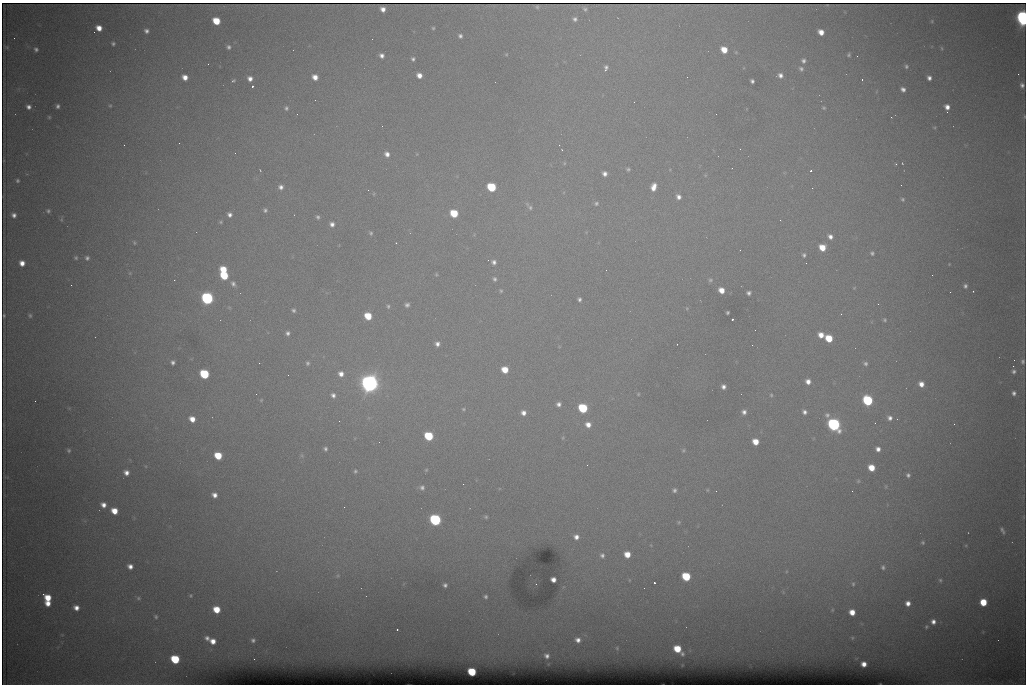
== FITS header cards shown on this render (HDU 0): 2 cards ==
NAXIS1  =                 1024 /fastest changing axis
NAXIS2  =                  682 /next to fastest changing axis

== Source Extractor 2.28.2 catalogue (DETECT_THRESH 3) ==
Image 1024 x 682 px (HDU 0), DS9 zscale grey, 1 PNG px = 1 image px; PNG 1028 x 686 px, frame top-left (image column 1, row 682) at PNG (2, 3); no overlay
Background 6470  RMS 54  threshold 162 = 3 sigma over >= 5 px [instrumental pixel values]
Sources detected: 235; all 235 listed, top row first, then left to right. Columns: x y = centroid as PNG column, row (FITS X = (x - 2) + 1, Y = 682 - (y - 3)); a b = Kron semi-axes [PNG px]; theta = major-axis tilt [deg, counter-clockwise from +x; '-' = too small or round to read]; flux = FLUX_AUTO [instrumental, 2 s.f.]
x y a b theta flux
537 7 3 3 - 4.3e+03
383 9 5 5 - 2.1e+04
585 9 7 6 - 2.3e+03
1023 18 8 6 -76 1.3e+06
575 19 5 5 - 9.8e+03
216 21 6 5 - 9.9e+04
932 21 4 4 - 3.6e+03
99 28 6 5 - 3.7e+04
433 28 4 4 - 4.5e+03
146 31 4 4 - 1.1e+04
821 32 6 5 - 3.4e+04
460 36 5 4 - 9.5e+03
113 44 4 3 - 6.5e+03
7 47 6 5 - 3.3e+03
228 47 5 4 - 8.7e+03
942 48 6 4 -87 3.9e+03
36 49 5 4 - 8.5e+03
724 50 6 5 - 5.5e+04
506 54 5 3 - 3.1e+03
382 55 5 4 - 1.5e+04
849 55 3 3 - 5.4e+03
857 56 2 2 - 1.6e+03
413 59 5 4 - 7.9e+03
803 61 5 5 - 1.0e+04
208 64 3 2 - 2.9e+03
906 66 5 5 - 6.9e+03
606 68 8 5 75 1.1e+04
801 69 6 5 - 8.5e+03
1018 74 2 2 - 1.5e+04
419 75 5 5 - 2.6e+04
780 75 6 5 - 1.5e+04
185 77 5 5 - 3.0e+04
315 77 5 5 - 3.0e+04
929 78 5 4 - 1.4e+04
250 79 6 5 - 1.9e+04
862 79 3 2 - 5.0e+03
233 81 5 4 - 5.3e+03
752 81 4 4 - 8.7e+03
1022 85 7 5 -71 1.2e+04
252 86 3 3 - 8.6e+04
903 89 5 4 - 1.4e+04
58 106 4 3 - 8.9e+03
110 106 5 4 - 4.5e+03
29 107 6 5 - 1.5e+04
947 107 6 5 - 2.5e+04
286 108 5 5 - 7.9e+03
824 108 5 4 - 4.7e+03
297 114 2 2 - 2.4e+03
49 117 4 4 - 4.0e+03
382 126 2 2 - 1.7e+03
934 127 5 3 - 3.7e+03
179 143 2 2 - 4.0e+03
124 145 2 2 - 1.9e+03
559 145 2 2 - 2.6e+03
740 149 3 2 - 3.1e+03
387 154 6 5 - 1.8e+04
564 163 5 3 - 3.3e+03
896 164 4 3 - 3.0e+03
628 169 5 4 - 6.1e+03
260 170 3 2 - 2.4e+03
811 171 3 2 - 5.6e+03
605 174 5 4 - 1.6e+04
17 181 4 4 - 6.4e+03
901 185 2 2 - 1.6e+03
281 187 6 6 - 1.5e+04
491 187 6 5 - 2.2e+05
653 187 8 6 74 3.2e+04
812 188 2 2 - 4.0e+03
368 190 2 2 - 8.5e+03
678 197 6 5 - 1.7e+04
902 199 5 4 - 5.9e+03
596 203 6 5 - 7.7e+03
529 206 15 5 -50 1.4e+04
265 210 5 4 - 7.4e+03
48 211 5 5 - 7.0e+03
454 213 6 5 - 1.3e+05
14 215 5 5 - 1.4e+04
229 215 5 5 - 1.4e+04
318 217 5 4 - 7.1e+03
780 220 2 2 - 2.5e+03
221 222 4 4 - 4.5e+03
332 224 5 5 - 1.6e+04
371 233 5 4 - 6.1e+03
830 237 6 5 - 1.7e+04
134 243 6 4 -70 4.8e+03
396 243 3 2 - 4.7e+03
822 247 6 6 - 6.2e+04
872 253 5 5 - 6.8e+03
804 255 7 6 - 9.0e+03
76 258 5 4 - 5.7e+03
87 258 6 5 - 9.5e+03
488 260 2 2 - 2.3e+03
494 262 6 6 - 1.4e+04
22 263 5 5 - 2.8e+04
949 264 3 3 - 2.4e+03
223 270 6 5 - 7.5e+04
130 273 6 4 72 4.2e+03
436 274 4 4 - 3.9e+03
224 276 6 5 - 1.4e+05
494 279 6 5 - 9.1e+03
710 280 7 5 15 7.3e+03
233 284 7 5 -61 1.2e+04
71 285 2 2 - 7.1e+03
965 286 5 5 - 9.2e+03
854 288 4 3 - 3.0e+03
721 290 5 5 - 4.0e+04
501 291 5 4 - 5.3e+03
973 291 2 2 - 2.5e+03
749 293 4 4 - 1.0e+04
207 298 7 6 - 8.5e+05
579 299 4 4 - 8.4e+03
407 305 4 4 - 9.8e+03
388 306 6 4 -78 6.1e+03
687 308 5 3 - 3.6e+03
294 310 5 4 - 7.2e+03
727 313 4 3 - 5.5e+03
841 314 3 3 - 3.1e+03
4 315 3 2 - 3.2e+03
30 315 5 4 - 5.9e+03
368 316 6 5 - 9.3e+04
732 319 3 3 - 8.8e+03
885 320 4 4 - 5.0e+03
288 333 5 5 - 1.1e+04
821 335 6 5 - 3.5e+04
829 338 6 5 - 9.3e+04
437 344 6 5 - 1.5e+04
677 344 2 2 - 2.1e+03
752 345 2 2 - 4.2e+03
1014 360 2 2 - 2.1e+03
1023 361 7 5 90 8.0e+03
173 362 4 4 - 9.7e+03
259 363 2 2 - 2.0e+03
308 363 6 5 - 7.8e+03
865 364 5 5 - 8.0e+03
1013 366 2 2 - 2.1e+04
505 370 6 5 - 6.2e+04
1014 371 6 5 - 9.9e+03
204 374 6 5 - 2.6e+05
341 374 7 6 - 2.4e+04
288 375 2 2 - 1.6e+03
808 381 6 6 - 2.4e+04
369 383 9 8 - 2.2e+06
921 384 6 5 - 2.9e+04
723 387 5 4 - 1.4e+04
1014 393 6 5 - 1.1e+04
256 394 2 2 - 1.5e+03
638 394 5 4 - 3.7e+03
333 395 7 6 - 1.6e+04
771 395 5 5 - 5.0e+03
261 400 5 4 - 4.1e+03
868 400 6 6 - 3.9e+05
35 401 2 2 - 1.6e+03
559 404 5 4 - 1.2e+04
583 408 6 6 - 2.6e+05
463 409 5 4 - 4.5e+03
744 412 6 5 - 1.4e+04
804 412 6 5 - 1.3e+04
523 413 5 5 - 2.0e+04
827 415 7 7 - 1.1e+04
890 418 7 6 - 1.5e+04
192 419 6 5 - 3.6e+04
875 423 2 2 - 2.0e+03
834 424 7 6 - 9.8e+05
954 424 2 2 - 9.6e+03
588 425 6 6 - 2.6e+04
429 436 6 5 - 2.1e+05
563 438 5 3 - 3.9e+03
755 442 6 5 - 4.9e+04
325 449 5 5 - 8.6e+03
878 449 6 5 - 1.8e+04
69 450 5 5 - 6.3e+03
683 450 6 5 - 5.2e+03
218 456 6 5 - 1.0e+05
302 456 6 4 -19 5.0e+03
587 465 2 2 - 3.5e+03
871 468 6 5 - 6.3e+04
426 470 5 4 - 3.9e+03
355 471 5 4 - 6.1e+03
126 473 6 5 - 2.1e+04
908 475 5 5 - 9.2e+03
858 481 6 5 - 6.4e+03
886 486 7 4 -82 5.2e+03
422 487 6 6 - 1.1e+04
674 490 5 5 - 8.7e+03
707 490 4 4 - 3.5e+03
716 491 2 2 - 2.0e+03
852 491 2 2 - 1.7e+03
214 495 6 6 - 2.1e+04
103 505 6 5 - 2.3e+04
344 507 3 2 - 3.9e+03
114 511 6 5 - 5.4e+04
486 517 6 5 - 5.4e+03
435 520 6 6 - 6.9e+05
679 522 5 4 - 4.7e+03
1002 530 11 5 -65 1.0e+04
576 537 6 6 - 1.9e+04
923 542 5 5 - 5.8e+03
627 554 5 5 - 4.8e+04
602 555 7 6 - 1.2e+04
130 566 5 4 - 2.1e+04
883 567 7 6 - 9.2e+03
686 576 6 5 - 1.9e+05
553 580 5 4 - 2.2e+04
940 580 6 5 - 5.9e+03
654 583 3 3 - 9.6e+04
853 584 6 5 - 5.5e+03
445 585 6 5 - 1.1e+04
43 594 3 2 - 1.1e+04
191 596 5 4 - 3.9e+03
485 597 7 6 - 1.1e+04
48 598 6 6 - 6.6e+04
138 598 7 5 -15 6.5e+03
983 602 5 5 - 1.0e+05
48 603 5 4 - 3.1e+04
908 603 5 5 - 2.2e+04
76 608 5 5 - 2.3e+04
216 609 6 5 - 7.3e+04
832 610 5 3 - 3.0e+03
852 612 5 5 - 4.1e+04
156 617 5 5 - 5.8e+03
933 622 6 6 - 1.9e+04
926 627 6 5 - 6.1e+03
397 629 3 2 - 4.8e+03
207 638 4 4 - 1.1e+04
852 638 5 3 - 2.7e+03
253 640 4 3 - 7.1e+03
578 640 6 6 - 2.0e+04
213 641 5 5 - 3.0e+04
617 648 6 5 - 6.5e+03
678 649 8 5 -44 1.0e+05
547 656 5 4 - 1.2e+04
175 659 6 5 - 2.0e+05
254 659 2 2 - 4.4e+03
864 664 5 4 - 2.6e+04
472 672 5 5 - 1.6e+05
At the frame edge (FLAGS 8, measured only in part): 1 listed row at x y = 1023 18

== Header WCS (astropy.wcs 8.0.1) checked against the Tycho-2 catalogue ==
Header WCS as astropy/WCSLIB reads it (CRVAL/CRPIX/CD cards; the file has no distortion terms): RA---TAN/DEC--TAN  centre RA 07:06:07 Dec +31:10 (106.53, +31.16 deg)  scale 1.44 arcsec/px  FOV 24.5' x 16.3'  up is -93 deg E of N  parity flipped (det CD > 0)
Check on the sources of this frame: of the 60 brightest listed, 8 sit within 2.2 arcsec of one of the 15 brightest Tycho-2 stars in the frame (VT <= 12.35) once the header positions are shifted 0.31 arcsec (0.26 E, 0.16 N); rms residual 1.19 arcsec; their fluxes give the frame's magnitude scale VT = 25.36 - 2.5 log10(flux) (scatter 0.33 mag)
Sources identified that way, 8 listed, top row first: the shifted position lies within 2.2 arcsec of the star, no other Tycho-2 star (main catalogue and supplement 1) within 4.4 arcsec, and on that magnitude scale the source's flux lands within +1.5 / -3 mag of the star's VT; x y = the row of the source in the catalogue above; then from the Tycho-2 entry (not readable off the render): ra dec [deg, ICRS J2000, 3 dp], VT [Tycho-2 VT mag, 2 dp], TYC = Tycho-2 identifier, HIP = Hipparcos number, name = IAU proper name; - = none
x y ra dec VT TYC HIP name
491 187 106.458 +31.151 12.35 2438-728-1 - -
204 374 106.551 +31.041 11.84 2438-663-1 - -
369 383 106.552 +31.106 9.20 2438-180-1 - -
868 400 106.550 +31.305 11.61 2438-184-1 - -
583 408 106.559 +31.192 11.79 2438-1039-1 - -
834 424 106.562 +31.292 10.01 2438-106-1 - -
435 520 106.614 +31.135 11.36 2438-550-1 - -
472 672 106.684 +31.152 11.76 2438-931-1 - -